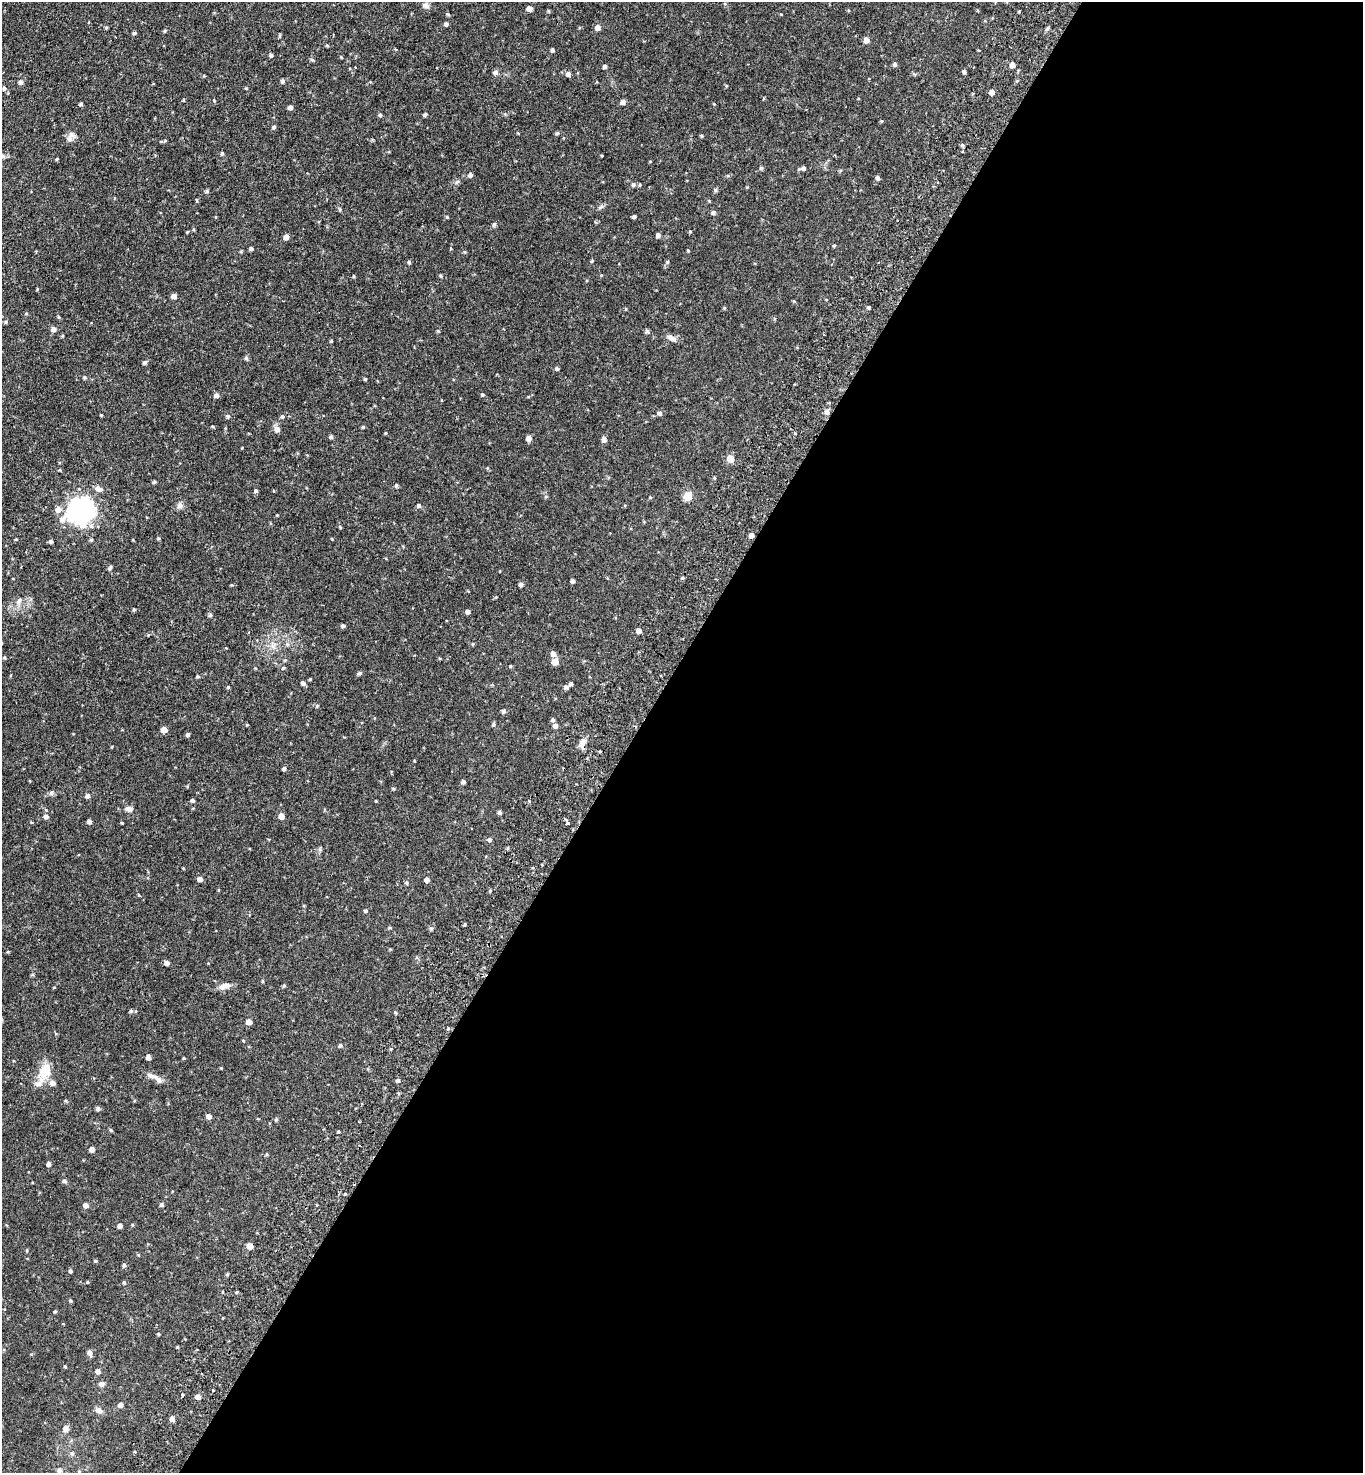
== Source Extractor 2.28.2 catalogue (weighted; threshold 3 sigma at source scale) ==
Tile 12 of 4 x 4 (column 4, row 3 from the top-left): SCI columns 4286-5646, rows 1507-2977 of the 5986 x 5954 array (HDU 1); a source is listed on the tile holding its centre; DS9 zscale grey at full resolution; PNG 1365 x 1475 px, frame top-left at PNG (2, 2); no overlay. Shown black and unused: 54% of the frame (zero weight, under 2 of 3 exposures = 3% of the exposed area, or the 3 px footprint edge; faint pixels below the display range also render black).
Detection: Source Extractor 2.28.2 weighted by HDU 2 'WHT'; one run over the whole footprint, this tile lists its part. Background 0.0878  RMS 0.0066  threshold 0.0297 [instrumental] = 3 sigma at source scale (4.5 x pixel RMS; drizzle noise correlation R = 1.50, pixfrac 1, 0.05/0.05 arcsec/px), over >= 5 px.
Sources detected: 207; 5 cosmic-ray / hot-pixel residue — not listed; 5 inside a brighter listed object's ellipse — not listed separately; the other 197 listed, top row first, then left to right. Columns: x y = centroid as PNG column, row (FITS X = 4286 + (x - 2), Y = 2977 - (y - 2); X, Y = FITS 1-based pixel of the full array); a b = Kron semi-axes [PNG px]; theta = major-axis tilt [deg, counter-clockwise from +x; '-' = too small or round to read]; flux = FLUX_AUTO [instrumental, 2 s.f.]
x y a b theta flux
426 5 9 7 -9 2.2
529 9 5 5 - 3.4
446 24 5 4 - 1.3
598 28 5 5 - 3.1
165 31 4 4 - 0.64
134 33 5 4 - 0.87
866 40 6 5 - 2.7
327 46 5 3 - 0.57
552 50 5 4 - 1.1
271 55 5 4 - 1
341 57 4 3 - 0.46
895 64 5 5 - 1
1012 65 5 4 - 2.7
355 67 2 2 - 0.59
605 67 5 4 - 1.1
495 72 7 6 - 1.7
964 72 5 4 - 1
568 74 6 6 - 1.9
283 81 5 5 - 1.2
20 82 6 5 - 1.6
4 88 6 5 - 1.1
991 92 6 5 - 2
763 99 4 3 - 0.54
214 101 4 3 - 0.47
623 102 6 5 - 1.7
81 104 4 4 - 1
290 107 5 4 - 1.5
425 114 5 3 - 1.1
380 115 5 5 - 0.83
274 127 5 4 - 1
71 135 9 7 -34 2.3
702 136 5 3 - 0.56
962 145 5 4 - 0.97
222 153 5 4 - 0.82
3 156 7 4 -2 1
57 159 4 3 - 0.6
761 168 7 4 44 0.84
803 168 7 6 - 1.4
470 175 6 5 - 1.1
878 178 5 4 - 1.3
633 184 6 5 - 1
715 190 6 4 -72 0.76
207 191 5 4 - 0.86
197 200 5 3 - 0.59
713 213 6 5 - 1.1
447 217 5 3 - 0.52
634 217 4 3 - 1
494 225 6 5 - 0.98
187 232 4 3 - 0.46
658 235 5 4 - 1.7
286 237 6 5 - 2.7
834 246 4 3 - 0.6
251 249 4 4 - 1.1
592 261 5 3 - 0.51
409 262 5 4 - 0.89
667 262 5 4 - 0.77
354 276 4 3 - 0.61
440 276 4 3 - 0.64
174 296 6 5 - 2
868 308 5 3 - 0.73
6 322 5 4 - 0.76
53 329 6 6 - 2.1
647 331 6 5 - 1.1
671 338 14 7 -19 3
331 341 4 4 - 0.49
246 358 5 5 - 1
145 362 5 5 - 1
557 369 5 4 - 0.9
85 377 6 4 -89 0.68
365 379 3 3 - 0.8
482 394 4 4 - 0.66
216 396 6 5 - 1.9
827 412 7 6 - 1.8
659 413 6 5 - 1.1
101 415 3 3 - 0.44
228 416 5 5 - 1.1
282 417 5 4 - 0.87
212 426 5 3 - 0.58
363 427 4 4 - 0.69
277 429 7 6 - 2.6
331 437 6 4 -21 0.93
529 438 6 5 - 2.6
604 439 6 5 - 2.1
730 459 7 6 - 6.1
714 478 5 3 - 0.52
154 482 4 4 - 0.85
396 486 5 4 - 0.79
98 489 8 6 -24 3.3
255 491 7 4 -83 0.92
688 496 6 6 - 13
180 506 9 8 - 2.2
419 506 5 5 - 1.1
58 510 8 6 57 3
81 511 18 16 38 160
340 527 5 3 - 0.55
751 535 5 4 - 2.2
158 538 4 4 - 0.67
16 539 5 3 - 0.46
51 541 5 5 - 0.86
110 568 7 4 59 0.99
682 578 5 3 - 0.66
573 581 4 4 - 1.1
521 584 5 5 - 1.3
19 601 11 6 64 2.3
467 612 5 5 - 1.5
210 615 5 5 - 0.9
343 626 5 4 - 1.1
639 631 5 4 - 2.8
473 644 5 3 - 0.49
553 653 6 6 - 2.4
555 662 6 6 - 5.6
510 666 4 3 - 0.54
283 668 4 3 - 0.59
359 673 8 3 44 0.79
198 676 5 4 - 0.67
310 679 4 4 - 0.47
303 683 5 4 - 1.5
228 687 5 4 - 0.67
566 687 7 5 28 1.6
317 706 5 4 - 0.73
504 711 5 5 - 1.1
553 720 5 5 - 1.1
493 725 6 4 90 0.87
555 726 6 5 - 1.7
164 730 5 5 - 4.8
188 734 4 4 - 1.1
582 745 9 7 53 2.8
284 769 5 4 - 1.1
463 782 4 4 - 1.4
393 788 5 3 - 0.61
87 796 5 5 - 1.5
192 800 4 4 - 1.1
376 801 3 3 - 0.44
529 801 3 3 - 1.4
129 809 8 6 -2 2.4
499 812 5 4 - 1.1
46 816 6 5 - 1.5
281 816 5 5 - 3.6
89 822 5 4 - 1.6
122 823 4 3 - 0.49
568 823 5 3 - 0.75
490 840 6 4 1 0.95
542 865 3 3 - 1.1
200 879 5 5 - 2.4
427 880 5 4 - 2.1
407 882 6 4 -71 0.77
366 911 5 4 - 0.79
431 928 6 4 0 0.82
166 963 5 4 - 2
262 981 5 3 - 0.6
225 986 17 7 14 3.8
284 986 5 4 - 0.78
131 1011 5 4 - 0.89
395 1013 4 3 - 0.81
249 1022 6 5 - 3
340 1045 5 4 - 1.1
148 1057 5 5 - 2.1
45 1071 23 14 56 12
158 1080 17 6 -44 3
398 1081 5 4 - 1.1
98 1108 5 4 - 1.4
209 1116 5 5 - 2.4
276 1119 5 5 - 0.69
111 1130 5 4 - 0.74
339 1131 3 3 - 2.3
92 1149 5 5 - 2.5
49 1164 5 4 - 1.6
64 1181 6 5 - 1.3
345 1194 4 3 - 0.64
85 1205 5 5 - 2.4
161 1205 6 4 84 0.96
120 1225 5 4 - 1.9
250 1246 5 5 - 4.3
27 1251 5 3 - 0.55
95 1261 4 4 - 0.67
124 1265 6 4 78 0.99
70 1271 4 4 - 0.94
227 1274 4 4 - 0.64
87 1282 4 2 - 0.42
124 1283 4 4 - 0.71
237 1292 4 3 - 0.58
70 1301 5 4 - 0.69
55 1311 4 3 - 0.78
158 1334 4 3 - 0.67
90 1353 8 5 -78 2.2
65 1367 4 3 - 0.62
98 1371 6 5 - 1.9
101 1384 7 6 - 1.9
213 1390 3 3 - 1.8
182 1395 3 3 - 2.5
198 1397 5 5 - 2.9
120 1405 6 5 - 1.9
99 1410 10 7 -33 2.4
172 1419 5 4 - 3.1
66 1429 8 7 - 2.3
135 1452 3 3 - 1.4
59 1470 6 6 - 1.8
Overlapping masked pixels (flux is a lower limit): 1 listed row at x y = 751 535